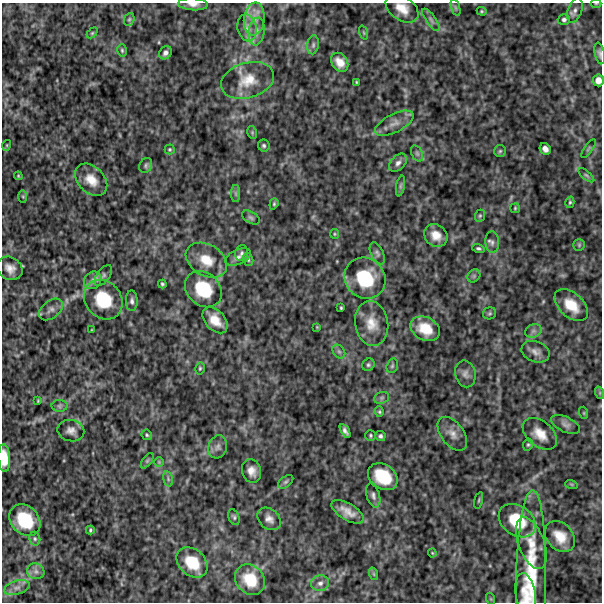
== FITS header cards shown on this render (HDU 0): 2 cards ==
NAXIS1  =                  600
NAXIS2  =                  600

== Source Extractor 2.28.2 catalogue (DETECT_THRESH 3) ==
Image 600 x 600 px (HDU 0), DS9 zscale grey, 1 PNG px = 1 image px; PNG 604 x 604 px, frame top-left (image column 1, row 600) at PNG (2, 3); each listed source drawn as its Kron ellipse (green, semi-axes under 4 px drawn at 4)
Background 553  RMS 130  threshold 399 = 3 sigma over >= 5 px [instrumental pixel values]
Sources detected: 124; all 124 listed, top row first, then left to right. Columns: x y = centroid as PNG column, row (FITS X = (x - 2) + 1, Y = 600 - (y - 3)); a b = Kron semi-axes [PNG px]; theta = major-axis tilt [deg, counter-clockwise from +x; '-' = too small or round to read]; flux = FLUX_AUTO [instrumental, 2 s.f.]
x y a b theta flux
193 4 15 6 -3 49000
596 4 5 3 - 8800
402 8 18 12 -35 120000
455 8 8 3 -71 16000
575 10 13 7 72 42000
482 11 5 4 - 11000
129 19 6 5 - 15000
254 19 16 10 83 120000
431 20 13 5 -55 34000
564 20 6 5 - 24000
247 28 13 9 -80 67000
257 31 14 8 82 60000
92 33 6 4 45 11000
364 33 7 3 -71 9900
313 45 9 6 81 25000
122 50 6 4 -75 14000
165 53 7 5 52 32000
600 53 11 5 -78 25000
340 62 10 7 -54 88000
248 80 27 17 16 200000
598 80 6 5 - 52000
356 82 3 2 - 7700
394 123 21 9 27 89000
252 132 6 4 -80 12000
7 145 5 3 - 8700
264 146 6 6 - 18000
170 149 5 5 - 11000
545 149 6 5 - 45000
588 149 11 2 54 11000
500 151 6 6 - 15000
417 153 8 5 -63 21000
398 163 10 7 46 39000
146 165 8 6 62 21000
586 175 9 4 -40 16000
18 176 4 3 - 9000
91 180 19 13 -46 140000
400 186 10 4 79 20000
236 194 8 4 -90 20000
23 196 6 3 -90 11000
570 202 6 4 74 13000
274 204 6 4 70 13000
515 208 5 5 - 11000
480 216 6 5 - 13000
251 218 10 5 -32 22000
335 234 5 4 - 10000
436 235 12 10 -38 110000
492 242 11 7 -88 37000
579 245 6 5 - 14000
478 248 6 4 -15 17000
242 253 8 6 78 22000
377 253 12 6 -64 30000
238 257 14 7 23 49000
248 259 7 5 -75 16000
206 260 22 15 -30 200000
10 268 13 11 -33 78000
103 275 12 6 55 26000
474 276 7 5 46 18000
365 278 21 19 -46 470000
93 280 9 8 - 43000
162 284 4 3 - 14000
203 289 20 16 -42 400000
103 300 21 18 -48 390000
132 301 10 6 -88 31000
571 305 20 12 -43 190000
341 308 3 3 - 9900
51 309 13 8 39 48000
489 313 7 6 - 15000
215 320 15 10 -48 140000
372 323 22 16 -82 160000
317 327 4 4 - 7300
425 329 15 11 -28 190000
92 330 3 2 - 6200
533 331 8 6 21 31000
339 351 7 5 -53 20000
536 352 14 10 -21 61000
368 365 6 5 - 18000
392 366 7 5 73 16000
200 368 6 4 76 13000
465 374 13 10 -78 48000
600 393 6 4 -72 13000
382 398 8 5 21 20000
38 401 3 2 - 8300
59 406 8 6 0 20000
379 412 5 4 - 12000
584 413 6 4 -72 9700
566 425 15 7 -25 45000
71 431 13 10 -11 57000
345 431 8 4 -59 31000
452 434 19 11 -53 81000
540 434 20 12 -40 130000
147 435 5 5 - 13000
370 435 5 5 - 15000
380 436 5 5 - 20000
528 445 6 5 - 14000
218 447 12 9 73 48000
4 458 14 6 -86 140000
147 461 9 4 54 16000
159 462 5 5 - 11000
251 471 12 9 -72 70000
383 477 16 12 -34 320000
168 479 8 4 -76 19000
286 482 9 5 37 19000
571 484 6 4 -18 10000
373 495 12 6 -74 33000
479 500 8 3 75 11000
348 512 18 8 -31 98000
234 517 8 5 -67 18000
269 519 13 9 -41 55000
25 520 17 13 -47 380000
517 521 20 15 -35 310000
90 530 4 3 - 12000
560 536 17 13 -50 150000
35 539 7 5 -76 18000
531 543 27 13 -70 150000
432 553 4 4 - 8300
192 562 17 13 -43 250000
36 571 9 7 -19 41000
374 574 6 4 -71 12000
531 577 87 15 89 570000
250 580 16 14 -49 230000
320 583 9 8 - 39000
17 588 13 7 17 51000
526 595 22 10 -81 140000
491 599 6 4 -71 9800
At the frame edge (FLAGS 8, measured only in part): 6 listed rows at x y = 193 4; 596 4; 402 8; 600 53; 598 80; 4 458